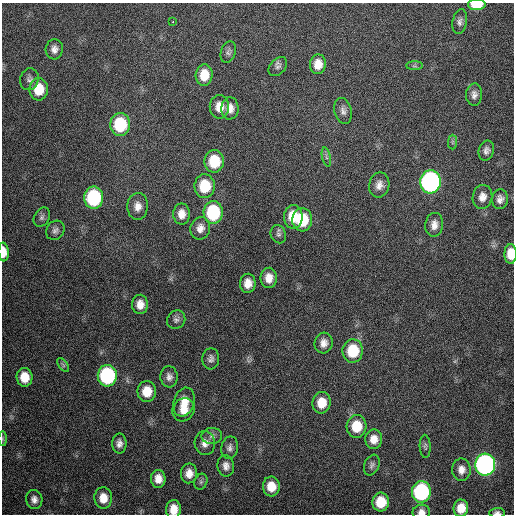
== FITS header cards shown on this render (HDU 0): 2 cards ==
NAXIS1  =                  512 / Axis length
NAXIS2  =                  512 / Axis length

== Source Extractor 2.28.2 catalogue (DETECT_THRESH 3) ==
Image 512 x 512 px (HDU 0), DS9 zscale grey, 1 PNG px = 1 image px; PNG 516 x 516 px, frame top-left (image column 1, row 512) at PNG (2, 3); each listed source drawn as its Kron ellipse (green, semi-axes under 4 px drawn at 4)
Background 342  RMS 18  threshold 55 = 3 sigma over >= 5 px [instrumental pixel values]
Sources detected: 77; all 77 listed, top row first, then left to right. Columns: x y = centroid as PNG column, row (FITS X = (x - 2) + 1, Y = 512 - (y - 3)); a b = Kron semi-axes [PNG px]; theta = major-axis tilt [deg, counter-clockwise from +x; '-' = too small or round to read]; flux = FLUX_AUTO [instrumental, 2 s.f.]
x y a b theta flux
477 5 9 5 1 34000
173 21 3 2 - 3900
460 22 12 7 79 5500
54 49 10 8 85 7100
228 52 11 7 72 3900
318 64 10 8 85 14000
414 66 8 4 0 2300
278 67 11 7 47 4100
204 75 10 8 85 23000
29 79 11 9 75 5300
39 89 11 9 -89 30000
474 95 11 8 87 6400
219 107 12 9 89 14000
230 108 11 8 87 10000
343 111 13 8 -77 6600
120 124 11 10 - 71000
452 142 7 4 90 2500
486 150 10 7 75 5600
326 157 10 4 -77 2900
214 161 11 9 -90 39000
430 182 11 10 - 400000
379 185 12 10 79 9400
205 186 12 10 88 42000
482 197 12 10 82 9800
94 198 11 9 89 120000
500 199 10 8 83 6600
138 206 13 10 87 11000
213 212 11 9 88 95000
182 214 10 8 -89 11000
42 217 10 7 63 4000
293 217 12 9 89 27000
302 220 11 10 - 52000
434 225 12 9 84 9200
200 228 11 10 - 9000
55 230 10 8 51 5500
278 234 9 7 -66 4000
4 252 9 5 -86 13000
511 254 10 6 88 20000
269 278 10 8 88 12000
248 283 9 8 - 12000
140 304 10 8 89 11000
176 320 9 8 - 4800
324 343 10 9 - 8900
353 351 11 10 - 47000
211 359 10 8 85 5200
63 365 8 4 -53 2300
107 376 11 9 89 160000
24 377 9 8 - 21000
169 377 10 8 -84 6700
147 391 10 9 - 21000
184 402 15 10 73 18000
321 403 11 9 84 20000
184 410 12 10 54 14000
357 426 11 10 - 29000
212 436 10 8 5 5700
3 439 7 4 -90 1700
374 439 9 8 - 12000
119 443 10 7 -90 6700
205 443 12 10 -87 9100
425 446 11 5 -88 2900
230 448 11 8 79 5600
372 465 11 7 67 4300
485 465 11 10 - 490000
226 466 11 8 -80 7500
461 470 11 9 -89 9600
189 473 10 8 86 12000
158 479 9 7 89 12000
201 482 8 6 69 3000
271 486 10 8 -87 20000
421 492 10 9 - 160000
103 498 10 9 - 16000
34 499 9 8 - 6800
381 502 9 8 - 30000
461 508 8 7 - 17000
173 509 9 7 87 14000
421 512 9 7 2 7000
497 513 7 5 1 3500
At the frame edge (FLAGS 8, measured only in part): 7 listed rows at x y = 477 5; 4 252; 511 254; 3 439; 173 509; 421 512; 497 513